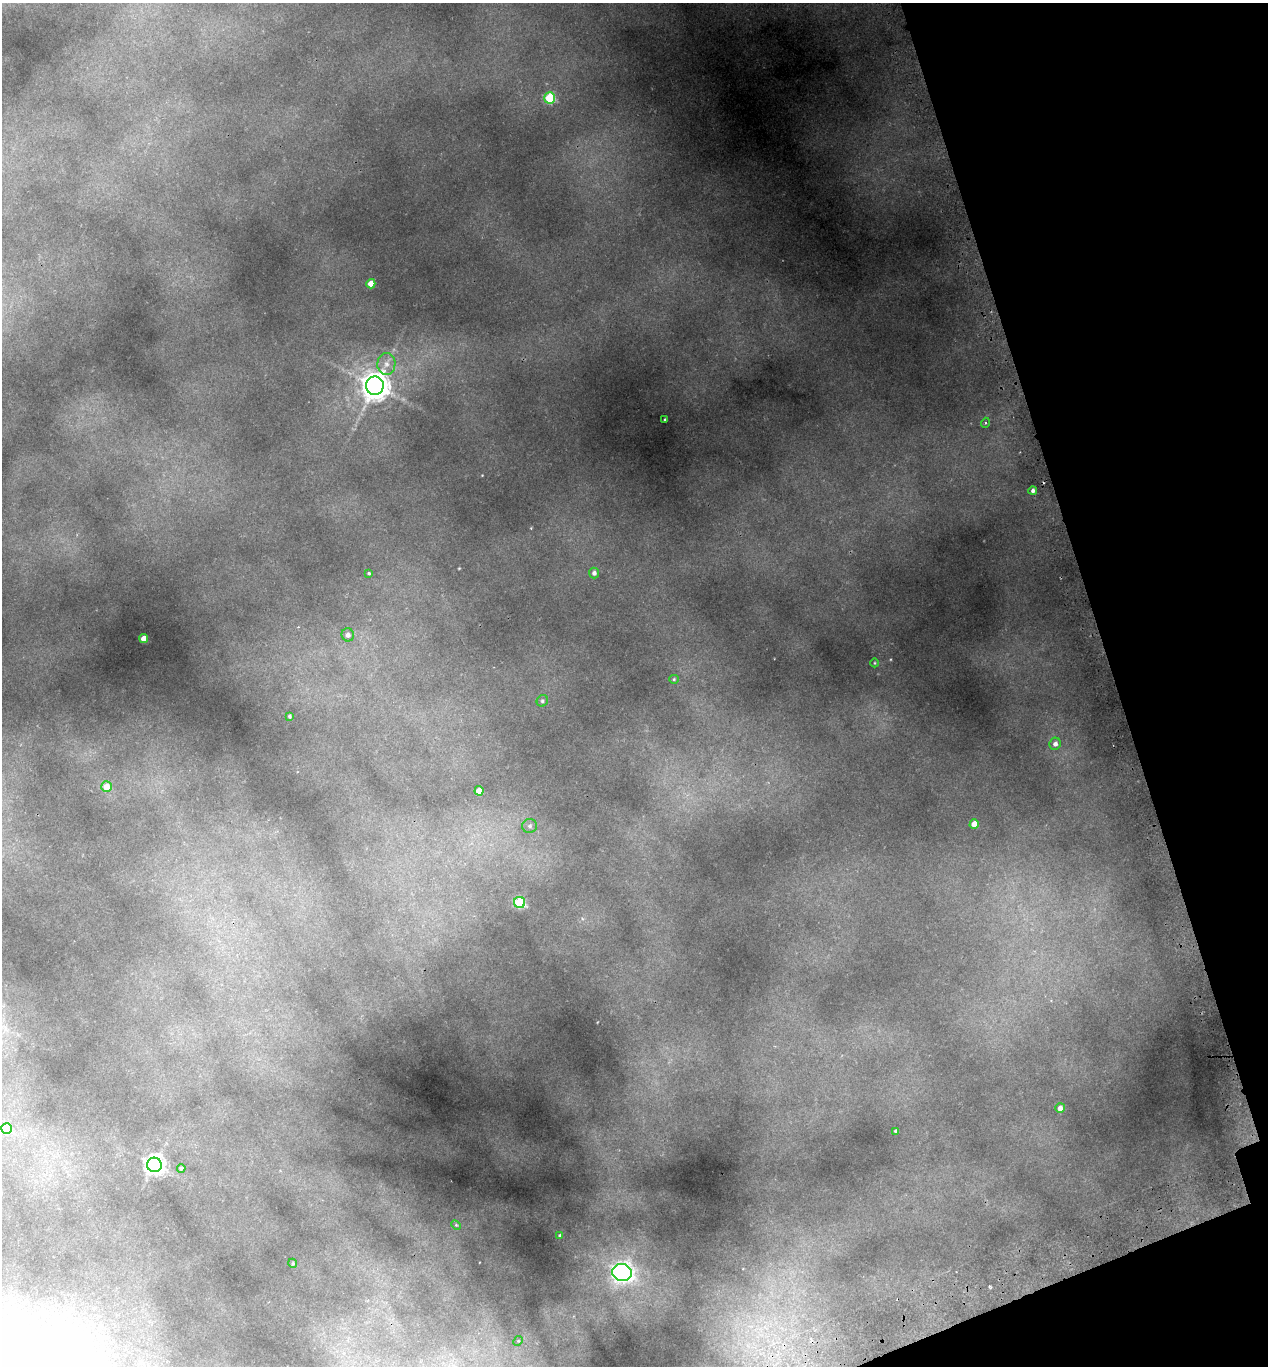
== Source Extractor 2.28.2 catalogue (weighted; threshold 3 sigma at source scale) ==
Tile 12 of 4 x 4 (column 4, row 3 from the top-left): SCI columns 3924-5189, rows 1425-2788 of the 5369 x 5573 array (HDU 1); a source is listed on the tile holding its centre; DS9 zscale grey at full resolution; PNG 1270 x 1368 px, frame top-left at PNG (2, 3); each listed source drawn as its Kron ellipse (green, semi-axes under 4 px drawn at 4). Shown black and unused: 15% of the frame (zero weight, under 2 of 3 exposures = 4% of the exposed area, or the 3 px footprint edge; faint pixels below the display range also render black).
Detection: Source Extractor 2.28.2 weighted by HDU 2 'WHT'; one run over the whole footprint, this tile lists its part. Background 0.145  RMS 0.0072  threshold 0.0323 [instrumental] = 3 sigma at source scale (4.5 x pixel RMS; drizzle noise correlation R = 1.50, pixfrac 1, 0.0396/0.0396 arcsec/px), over >= 5 px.
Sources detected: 33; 2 cosmic-ray / hot-pixel residue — neither listed nor drawn; the other 31 listed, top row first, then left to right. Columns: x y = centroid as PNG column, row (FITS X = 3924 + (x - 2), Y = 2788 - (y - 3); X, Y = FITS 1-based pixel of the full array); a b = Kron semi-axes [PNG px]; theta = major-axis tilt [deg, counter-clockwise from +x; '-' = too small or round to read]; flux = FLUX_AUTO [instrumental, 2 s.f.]
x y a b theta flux
550 98 5 5 - 36
371 284 4 4 - 8.6
386 364 11 9 89 4.9
375 386 9 9 - 1000
665 419 3 2 - 0.59
985 423 5 3 - 0.73
1033 491 4 4 - 1.9
369 573 4 4 - 1
594 573 5 5 - 2.2
348 635 6 6 - 2.8
144 639 4 4 - 9
874 663 4 3 - 0.54
674 679 5 4 - 0.76
542 701 6 5 - 1.3
289 716 4 3 - 0.88
1055 744 6 5 - 2.9
106 787 5 5 - 7.8
479 791 4 4 - 10
974 824 5 4 - 8
530 826 7 7 - 2.2
520 902 5 5 - 51
1060 1108 5 5 - 3.3
6 1128 5 5 - 24
896 1131 4 3 - 1.4
154 1165 7 7 - 420
181 1168 4 4 - 1.1
456 1225 5 3 - 0.79
560 1235 3 3 - 0.96
293 1263 4 4 - 0.75
622 1272 10 8 -11 330
518 1341 5 4 - 0.68